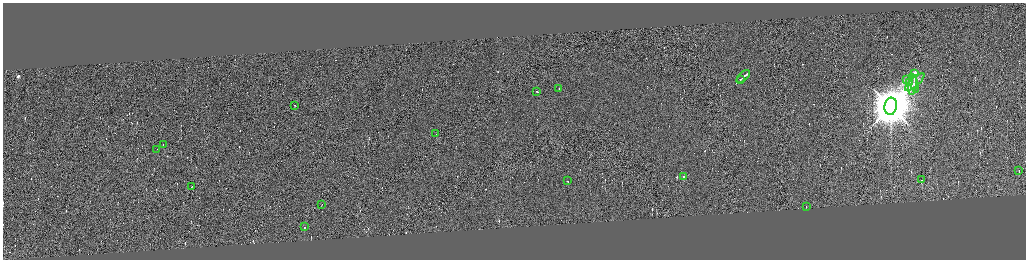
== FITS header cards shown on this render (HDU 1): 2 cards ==
NAXIS1  =                 4094
NAXIS2  =                 1029

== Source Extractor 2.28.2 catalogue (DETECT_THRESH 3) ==
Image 4094 x 1029 px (HDU 1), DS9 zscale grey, zoomed out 1/4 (1 PNG px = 4 x 4 image px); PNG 1028 x 262 px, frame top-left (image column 4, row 1029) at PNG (3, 3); each listed source drawn as its Kron ellipse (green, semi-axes under 4 px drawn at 4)
Background 0.156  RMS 4.2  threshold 12.7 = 3 sigma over >= 5 px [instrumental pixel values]
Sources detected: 378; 355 cannot appear on this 1/4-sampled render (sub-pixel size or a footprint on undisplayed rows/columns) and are neither listed nor drawn; the other 23 listed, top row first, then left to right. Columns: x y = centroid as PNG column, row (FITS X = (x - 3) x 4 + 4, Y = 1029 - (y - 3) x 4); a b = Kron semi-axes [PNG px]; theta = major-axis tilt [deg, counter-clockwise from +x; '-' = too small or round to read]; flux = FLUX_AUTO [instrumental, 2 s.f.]
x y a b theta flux
915 74 2 2 - 1.4e+05
743 77 8 1 42 4.6e+05
740 80 2 1 - 1.2e+05
906 80 3 1 - 1.6e+03
909 82 2 1 - 8.6e+02
915 83 12 4 42 1.7e+04
914 84 9 3 -73 9.5e+03
913 85 10 3 82 8.6e+03
559 89 2 1 - 1.5e+04
537 92 3 1 - 2.3e+04
295 106 2 1 - 2.1e+04
891 107 8 6 81 1.8e+07
436 134 2 1 - 2.9e+03
163 145 3 1 - 2.9e+04
157 150 2 1 - 8.4e+03
1019 171 2 1 - 2.6e+04
683 177 2 1 - 2.7e+04
921 180 2 1 - 2.5e+04
568 181 2 1 - 1.4e+04
192 187 2 1 - 1.8e+04
322 205 2 1 - 2.2e+04
806 207 2 1 - 2.4e+03
305 227 2 1 - 9.8e+03
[355 sub-pixel or undisplayed-footprint detections neither listed nor drawn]